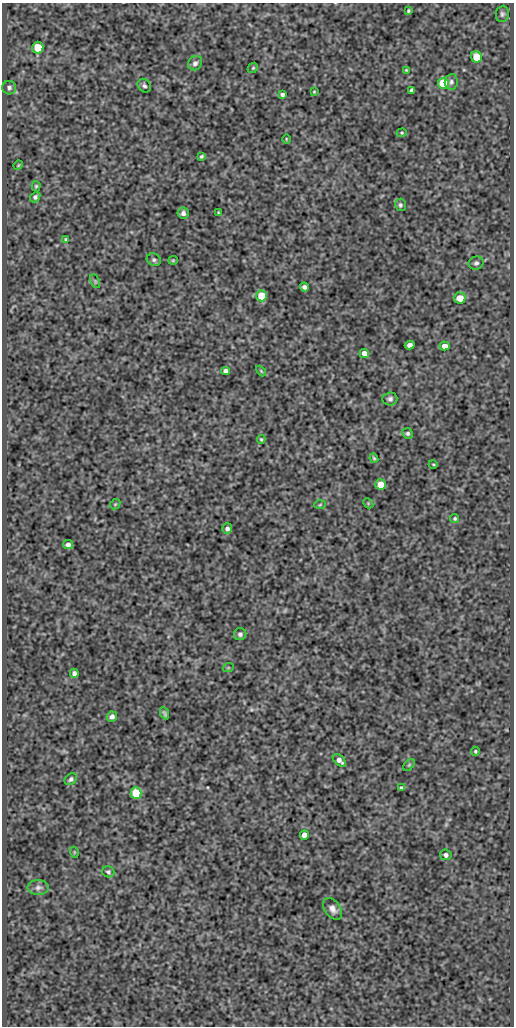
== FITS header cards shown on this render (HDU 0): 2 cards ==
NAXIS1  =                  512
NAXIS2  =                 1024

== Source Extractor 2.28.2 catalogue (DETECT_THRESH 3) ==
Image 512 x 1024 px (HDU 0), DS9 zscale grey, 1 PNG px = 1 image px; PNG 516 x 1028 px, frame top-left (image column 1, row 1024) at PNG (2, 3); each listed source drawn as its Kron ellipse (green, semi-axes under 4 px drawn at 4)
Background 476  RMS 0.97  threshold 2.9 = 3 sigma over >= 5 px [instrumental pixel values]
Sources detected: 65; all 65 listed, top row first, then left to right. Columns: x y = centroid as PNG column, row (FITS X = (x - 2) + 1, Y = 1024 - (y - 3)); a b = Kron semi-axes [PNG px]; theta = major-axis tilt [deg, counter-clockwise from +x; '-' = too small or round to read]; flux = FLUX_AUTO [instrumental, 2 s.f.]
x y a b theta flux
408 11 4 3 - 99
502 14 8 6 83 170
38 48 6 5 - 2100
476 57 6 5 - 1500
195 63 7 6 - 220
253 68 6 4 44 84
406 70 4 3 - 63
451 82 8 6 82 170
443 84 5 5 - 4600
144 86 7 6 - 150
9 88 7 7 - 190
412 90 4 4 - 160
314 92 3 2 - 60
282 95 4 4 - 170
402 133 5 4 - 74
286 139 5 3 - 55
202 156 4 3 - 97
18 165 5 4 - 74
36 186 5 4 - 90
35 197 5 4 - 160
400 205 6 5 - 120
218 212 3 2 - 51
183 213 5 5 - 220
66 239 4 4 - 87
154 260 7 6 - 150
173 260 5 4 - 72
476 263 7 6 - 170
95 281 7 4 -65 89
304 287 5 4 - 190
261 296 5 5 - 1900
460 298 6 5 - 850
410 345 5 4 - 340
445 346 5 4 - 420
364 353 5 4 - 410
226 371 4 4 - 290
261 371 6 3 -46 75
390 399 7 6 - 210
408 433 5 5 - 120
261 439 4 3 - 79
374 458 5 3 - 86
433 464 4 3 - 61
381 484 5 5 - 1100
368 503 6 4 -47 76
115 504 6 4 44 77
320 505 6 3 4 73
455 518 4 4 - 87
227 529 5 5 - 220
68 545 5 4 - 240
240 634 6 6 - 180
228 668 5 3 - 64
74 673 5 4 - 250
165 713 6 3 -64 120
112 717 5 5 - 260
475 751 4 4 - 93
339 760 8 5 -43 340
409 765 7 4 45 91
71 779 7 5 38 150
402 788 4 3 - 120
136 793 5 5 - 2600
304 835 4 4 - 430
74 852 5 3 - 59
446 855 6 5 - 210
108 872 6 5 - 140
38 887 11 7 1 250
333 909 12 8 -54 380